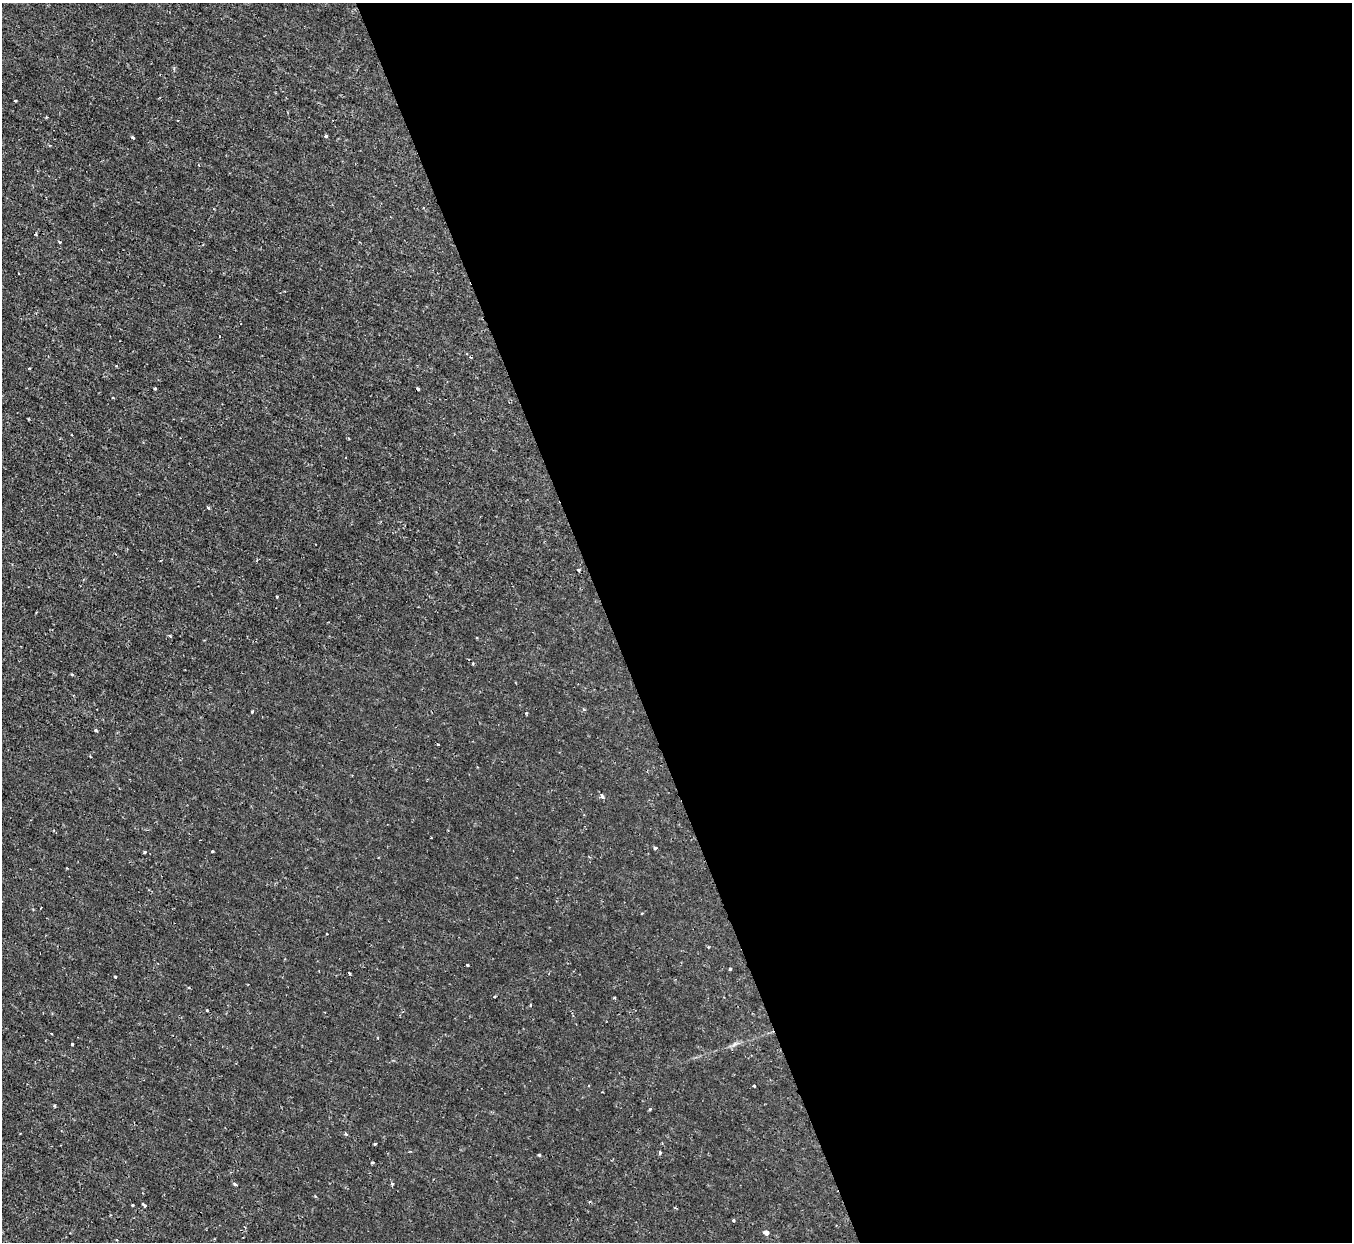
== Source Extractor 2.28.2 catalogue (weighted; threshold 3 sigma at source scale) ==
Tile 8 of 4 x 4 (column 4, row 2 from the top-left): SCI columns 4050-5399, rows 2630-3869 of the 5399 x 5386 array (HDU 1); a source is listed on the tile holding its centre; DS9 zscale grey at full resolution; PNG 1354 x 1244 px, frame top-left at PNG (2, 3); no overlay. Shown black and unused: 55% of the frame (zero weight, under 2 of 3 exposures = <1% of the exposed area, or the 3 px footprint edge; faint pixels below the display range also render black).
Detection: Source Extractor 2.28.2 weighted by HDU 2 'WHT'; one run over the whole footprint, this tile lists its part. Background 0.00163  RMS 0.0014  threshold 0.00635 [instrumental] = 3 sigma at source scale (4.5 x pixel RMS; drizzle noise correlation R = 1.50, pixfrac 1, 0.05/0.05 arcsec/px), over >= 5 px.
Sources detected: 41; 1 cosmic-ray / hot-pixel residue — not listed; the other 40 listed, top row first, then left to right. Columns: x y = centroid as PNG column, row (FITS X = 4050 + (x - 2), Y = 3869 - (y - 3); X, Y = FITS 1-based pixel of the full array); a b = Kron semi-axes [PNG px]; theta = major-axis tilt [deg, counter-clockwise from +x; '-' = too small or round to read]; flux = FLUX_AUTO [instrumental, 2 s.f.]
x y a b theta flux
46 117 4 3 - 0.12
326 136 4 3 - 0.55
132 138 4 3 - 0.26
36 234 4 2 - 0.15
29 368 3 2 - 0.13
155 389 3 3 - 0.25
418 389 3 3 - 0.28
208 508 3 3 - 0.16
578 570 4 3 - 0.21
277 597 3 3 - 0.12
473 663 4 3 - 0.17
584 709 5 3 - 0.14
252 711 3 2 - 0.18
96 730 4 3 - 0.15
602 796 4 4 - 0.43
655 848 3 3 - 0.4
212 851 3 2 - 0.17
144 852 4 3 - 0.15
642 913 3 3 - 0.1
327 934 3 2 - 0.096
708 947 3 3 - 0.13
467 964 3 2 - 0.14
730 969 3 3 - 0.15
115 977 3 3 - 0.16
207 1010 3 2 - 0.14
72 1044 3 3 - 0.27
754 1086 3 3 - 0.19
55 1106 4 2 - 0.14
650 1109 4 3 - 0.14
346 1134 4 4 - 0.19
375 1143 3 2 - 0.19
660 1152 4 3 - 0.21
539 1155 3 3 - 0.2
372 1163 3 3 - 0.17
234 1184 3 3 - 0.32
392 1184 4 3 - 0.14
132 1205 3 3 - 0.2
145 1206 4 3 - 0.26
733 1220 4 3 - 0.17
766 1233 5 4 - 0.58